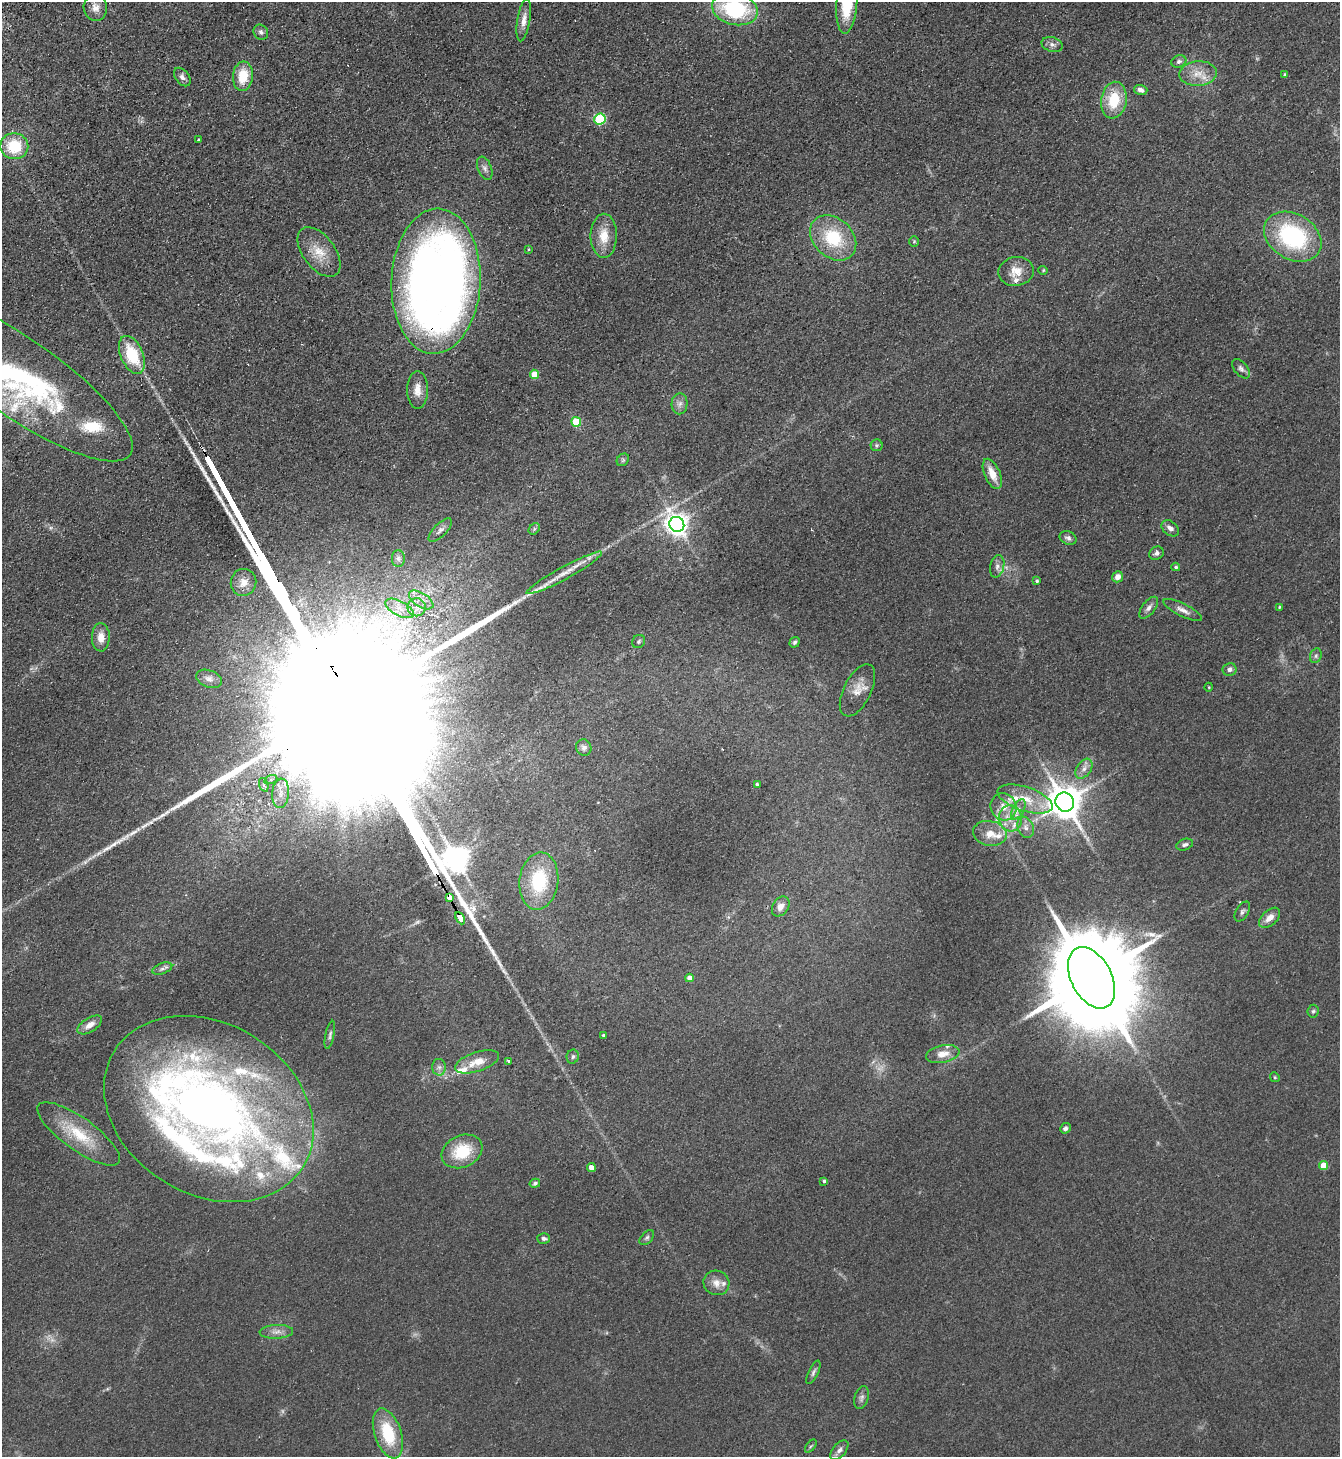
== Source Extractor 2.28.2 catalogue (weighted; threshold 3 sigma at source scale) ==
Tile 11 of 4 x 4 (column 3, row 3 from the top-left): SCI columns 3007-4344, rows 1506-2960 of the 5875 x 5919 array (HDU 1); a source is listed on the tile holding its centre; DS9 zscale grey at full resolution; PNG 1342 x 1459 px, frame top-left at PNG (2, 2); each listed source drawn as its Kron ellipse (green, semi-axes under 4 px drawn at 4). Shown black and unused: <1% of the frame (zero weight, under 2 of 3 exposures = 3% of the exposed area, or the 3 px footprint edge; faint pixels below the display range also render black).
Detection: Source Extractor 2.28.2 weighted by HDU 2 'WHT'; one run over the whole footprint, this tile lists its part. Background 0.0653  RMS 0.0095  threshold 0.0429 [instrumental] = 3 sigma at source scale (4.5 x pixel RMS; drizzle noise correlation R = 1.50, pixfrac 1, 0.05/0.05 arcsec/px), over >= 5 px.
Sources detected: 141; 2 too faint to see at this stretch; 2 inside a brighter object's white glare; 4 long thin detections or spike segments (spike, bleed or trail) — neither listed nor drawn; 20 inside a brighter listed object's ellipse — not listed separately; the other 113 listed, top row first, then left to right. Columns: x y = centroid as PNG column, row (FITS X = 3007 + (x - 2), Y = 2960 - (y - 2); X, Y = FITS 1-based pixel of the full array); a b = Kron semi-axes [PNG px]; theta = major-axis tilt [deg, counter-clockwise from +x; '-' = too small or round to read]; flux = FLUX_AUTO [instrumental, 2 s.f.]
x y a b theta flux
847 3 31 10 86 49
95 8 13 11 -82 7.5
735 9 23 15 -13 87
524 20 21 6 81 7.8
261 32 8 7 - 2.7
1052 45 11 7 -16 3.9
1179 61 8 6 21 2.6
1198 74 18 12 4 15
1285 75 4 4 - 1.5
243 76 15 10 84 24
182 77 10 6 -52 3.6
1141 90 7 5 -17 4.1
1114 100 18 12 80 33
600 119 6 5 - 88
198 139 3 2 - 0.83
14 146 14 13 - 37
485 168 12 7 -68 4.3
604 236 22 13 90 19
1293 237 30 22 -31 110
833 238 26 19 -43 52
914 241 5 5 - 1.2
528 249 3 3 - 2
319 252 28 16 -53 20
1043 270 4 4 - 1
1016 271 18 14 9 14
436 281 72 44 87 1100
132 355 20 11 -66 41
1241 369 11 6 -51 3.3
534 374 5 4 - 16
20 378 135 39 -35 230
417 390 19 10 90 10
680 404 10 8 87 4.8
576 422 5 5 - 38
877 445 6 6 - 1.6
623 460 7 5 46 1.8
992 474 16 7 -66 15
677 524 8 7 - 820
1170 528 10 7 -38 4
534 529 6 5 - 1.7
440 530 15 6 45 3.9
1068 538 9 6 -25 3.1
1156 553 7 6 - 3.1
398 558 8 6 -90 2.9
997 566 11 7 78 4.6
1176 567 4 3 - 1.6
564 573 42 6 29 15
1117 577 5 5 - 5.5
1037 581 4 3 - 1.6
244 582 13 13 - 11
421 600 14 7 -32 7.6
417 607 9 9 - 7.2
1280 607 4 4 - 1
400 608 16 7 -27 9.5
1149 608 13 6 52 4.1
1183 610 21 6 -27 6.2
101 637 14 9 89 10
639 641 7 6 - 1.8
794 642 5 4 - 2
1316 656 7 5 70 2.2
1230 669 7 6 - 3.1
209 679 13 8 -21 5.6
1209 687 4 3 - 0.7
857 690 28 13 63 14
584 747 8 7 - 3.6
1084 769 11 7 55 5.3
271 779 7 4 19 2.4
264 785 7 4 -71 2.3
757 785 4 3 - 3.1
281 793 14 8 85 10
1025 799 28 12 -18 23
1065 802 9 9 - 2200
1004 807 14 13 - 12
1018 809 11 5 61 5.2
1010 818 13 11 -83 14
1026 827 11 8 -67 5.5
990 833 17 12 -10 14
1185 845 8 5 20 3
539 881 29 19 83 56
449 897 4 3 - 250
781 906 11 8 55 6.8
1242 911 11 6 59 2.9
460 918 6 3 -62 250
1270 918 12 7 42 8.5
162 969 10 5 20 3.1
689 978 4 4 - 7.3
1091 978 33 20 -62 23000
1313 1011 6 5 - 1.8
90 1025 14 7 32 6.8
330 1035 14 4 78 2.8
603 1035 4 4 - 1.6
943 1054 17 9 11 9.4
573 1057 7 6 - 2.5
508 1061 3 3 - 6.8
477 1062 23 9 18 16
439 1067 8 7 - 3.8
1275 1077 5 4 - 1.2
209 1109 111 85 -31 770
1065 1128 5 5 - 2.3
79 1134 49 16 -36 40
462 1151 21 16 25 36
1324 1165 4 4 - 16
591 1168 4 4 - 10
824 1181 4 3 - 1.7
535 1183 5 4 - 2
544 1238 6 5 - 2.6
647 1238 9 5 45 2.3
716 1283 13 12 - 8.4
276 1332 17 7 2 6.3
813 1372 13 5 65 2.7
861 1398 12 7 73 3.6
388 1433 26 13 -71 42
811 1446 8 4 52 1.6
839 1450 12 6 50 4.2
Overlapping masked pixels (flux is a lower limit): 3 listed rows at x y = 436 281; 449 897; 460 918
Isophote crosses this tile's border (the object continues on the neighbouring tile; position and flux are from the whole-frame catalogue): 2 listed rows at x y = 847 3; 735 9